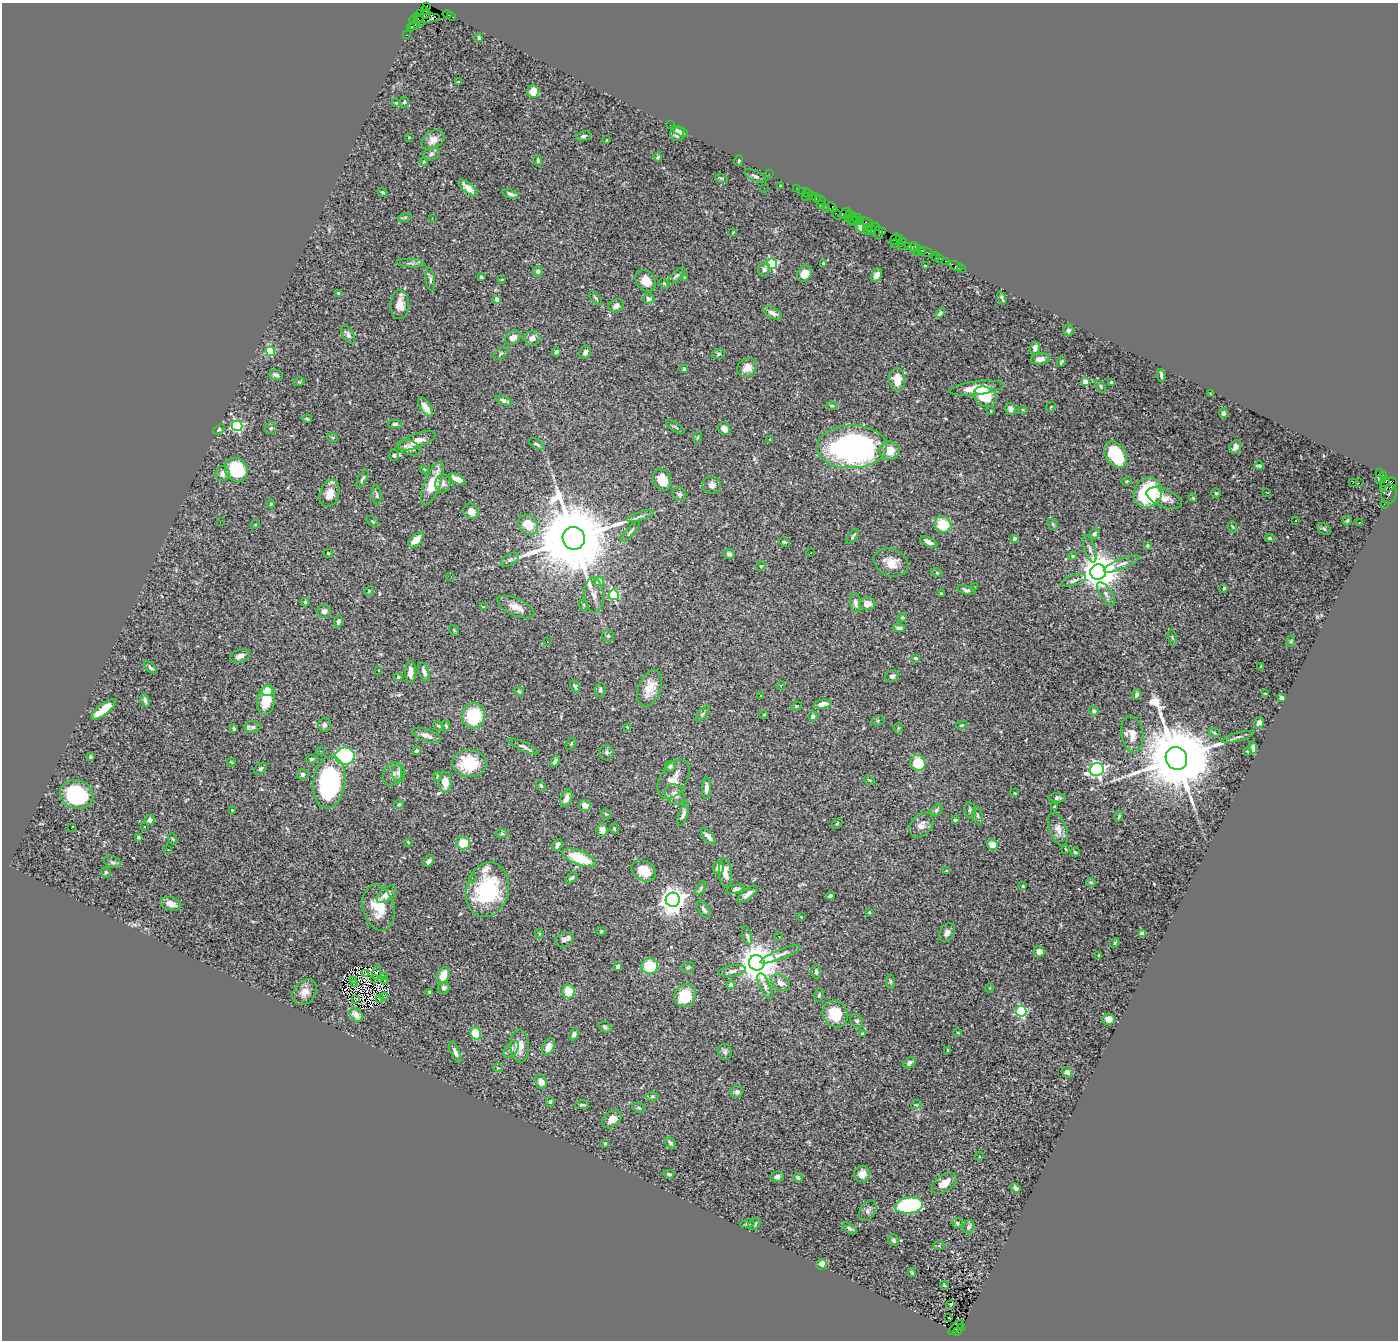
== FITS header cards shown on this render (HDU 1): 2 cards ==
NAXIS1  =                 1396
NAXIS2  =                 1338

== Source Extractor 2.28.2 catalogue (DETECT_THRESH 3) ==
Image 1396 x 1338 px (HDU 1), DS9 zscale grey, 1 PNG px = 1 image px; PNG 1400 x 1342 px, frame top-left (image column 1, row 1338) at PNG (2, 3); each listed source drawn as its Kron ellipse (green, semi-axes under 4 px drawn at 4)
Background 1.38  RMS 0.026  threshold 0.0793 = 3 sigma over >= 5 px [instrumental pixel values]
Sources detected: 470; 3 with non-positive FLUX_AUTO (blend fragments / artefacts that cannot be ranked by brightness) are neither listed nor drawn; the other 467 listed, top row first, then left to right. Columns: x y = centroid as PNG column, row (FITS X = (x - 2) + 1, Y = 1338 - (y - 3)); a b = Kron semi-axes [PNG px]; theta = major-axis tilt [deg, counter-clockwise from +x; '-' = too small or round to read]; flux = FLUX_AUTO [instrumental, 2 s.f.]
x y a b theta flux
426 7 3 3 - 300
424 11 3 2 - 230
420 14 3 2 - 36
426 14 5 3 - 860
447 14 4 3 - 87
452 16 5 3 - 49
427 18 12 4 6 1100
414 20 4 2 - 39
419 20 7 3 -61 140
414 25 5 2 - 95
410 27 3 2 - 17
406 35 2 2 - 13
479 38 4 3 - 3.7
458 82 3 2 - 1.6
533 91 6 5 - 24
404 102 5 4 - 2.4
396 103 4 4 - 2.2
670 125 2 2 - 7.3
680 131 9 3 -27 5.8
677 134 7 7 - 8.9
583 136 8 5 13 3.4
409 137 3 2 - 1.1
433 140 12 8 32 14
607 140 4 2 - 1.1
431 154 8 6 30 5.7
658 157 4 4 - 1.9
538 161 6 4 -77 2.5
739 161 5 3 - 2.3
424 162 4 3 - 1.6
769 174 2 2 - 30
755 176 12 5 -25 5.3
721 178 6 4 -18 2.3
780 186 3 2 - 1.6
468 188 11 5 -39 16
764 188 3 2 - 2.1
796 188 2 2 - 8.5
802 191 2 2 - 29
383 192 5 3 - 3.1
808 193 5 2 - 44
511 194 8 3 -18 4.9
811 195 3 3 - 130
805 196 2 2 - 89
816 198 4 3 - 87
821 200 6 3 -26 130
820 205 3 2 - 44
832 207 6 4 -47 92
827 208 3 2 - 55
845 213 6 3 34 120
837 214 6 2 -56 64
850 214 4 3 - 72
405 217 7 4 19 2.7
432 218 2 2 - 45
848 218 2 2 - 78
857 218 4 3 - 160
852 219 6 3 65 160
860 220 3 2 - 160
854 222 4 3 - 120
866 222 8 2 -22 210
860 227 7 3 -56 110
869 227 3 3 - 160
876 227 4 3 - 150
867 230 5 3 - 200
872 230 4 3 - 93
883 231 3 2 - 92
733 232 3 2 - 1.2
878 232 7 3 89 230
899 238 3 2 - 35
895 239 6 2 59 96
903 242 3 2 - 54
895 244 4 2 - 130
901 246 2 2 - 34
908 246 3 2 - 100
913 247 5 3 - 110
918 248 3 2 - 67
921 251 4 3 - 150
917 252 2 2 - 94
927 252 7 3 -29 86
935 257 4 3 - 130
940 258 3 2 - 47
946 261 3 2 - 63
411 263 14 3 -4 4
823 263 3 2 - 1.7
772 264 5 5 - 170
925 266 3 2 - 1.6
956 266 7 3 -25 51
764 269 7 6 - 6.5
962 269 2 2 - 9
538 271 5 5 - 5.5
804 274 8 7 - 20
876 275 7 5 62 7.7
676 276 11 4 42 3.9
481 277 3 3 - 2.6
685 277 4 3 - 2.2
430 279 11 4 -83 4.9
502 279 4 2 - 1.4
646 281 11 9 -52 18
664 283 6 4 -62 2.5
339 293 4 3 - 3
596 298 8 3 -49 2.3
1002 298 7 2 -66 3.5
497 299 4 4 - 8.6
649 299 6 5 - 6.2
400 305 14 9 87 19
616 306 8 6 31 7.3
773 313 10 5 -27 8.4
940 313 5 3 - 4.3
1068 330 6 5 - 5.4
348 335 10 5 -58 6.2
513 338 8 6 39 12
532 338 8 7 - 10
1035 348 7 4 80 9
270 351 5 4 - 98
556 352 4 4 - 4.1
585 352 7 5 65 5.9
501 353 8 5 35 3.9
718 354 6 5 - 3
1040 359 9 5 9 11
1061 362 5 2 - 2.2
747 367 11 8 33 15
684 369 3 3 - 4.5
276 375 7 4 -18 6.3
1161 375 6 2 -81 3.8
897 379 11 8 -89 30
299 382 6 3 19 2
1085 382 4 4 - 33
1112 382 4 3 - 2.5
1101 386 7 4 -59 2.6
977 388 27 6 7 37
1210 394 3 2 - 1.2
985 397 12 9 -30 53
504 400 9 4 -19 5
832 406 6 4 -17 2.5
425 407 11 5 -57 15
1051 407 5 2 - 1.2
1011 409 6 5 - 7.8
1023 410 4 3 - 1.4
991 411 3 2 - 1
1224 413 5 4 - 3.9
307 419 5 3 - 2.4
395 424 7 4 1 3.8
237 426 5 5 - 250
675 427 10 3 -32 2.4
271 428 6 6 - 2.9
219 429 6 4 36 2.7
724 429 6 5 - 12
332 437 5 3 - 1.9
698 437 5 3 - 1.8
770 439 3 3 - 6.7
417 441 19 7 21 19
537 444 9 4 -31 4.3
852 447 35 21 1 520
1235 447 7 5 64 8.8
409 448 12 7 -20 11
890 451 10 9 - 30
394 455 6 5 - 2.4
1116 455 14 9 -58 110
1259 466 5 3 - 3.5
424 469 4 3 - 1.6
236 470 12 11 - 95
223 473 7 7 - 8.6
1380 473 3 3 - 72
1383 475 2 2 - 22
362 479 10 3 62 3.5
457 479 9 4 -26 17
1380 479 2 2 - 21
662 480 11 8 -64 32
1127 481 5 4 - 2.3
1385 482 5 3 - 840
443 483 9 7 83 8.2
1352 483 3 2 - 14
1359 483 2 2 - 500
432 484 23 8 69 42
712 485 9 8 - 10
1388 485 9 6 33 1500
1148 492 15 13 59 160
330 493 14 9 71 22
1216 493 4 4 - 2.4
1267 493 3 2 - 1.7
679 494 7 6 - 5
1389 494 10 7 71 360
377 495 9 4 -82 3.7
1164 498 18 9 -22 17
1193 498 4 4 - 2.5
271 504 4 4 - 1.7
1384 504 2 2 - 21
471 511 8 7 - 14
640 516 14 4 17 5.8
1296 520 3 2 - 2.1
372 521 7 4 -37 2.8
1347 521 5 3 - 2.1
220 522 2 2 - 3.1
1359 522 3 2 - 2.2
943 524 9 8 - 57
1053 524 6 5 - 2.7
255 525 4 3 - 1.3
528 525 11 8 -47 38
1233 527 6 3 -69 1.8
1324 529 7 5 -31 3
631 531 13 3 49 4
1094 534 6 5 - 3.3
853 537 8 3 57 2.9
574 538 11 11 - 32000
1014 538 4 3 - 3.2
1270 538 5 4 - 3
416 540 9 5 44 15
784 542 6 4 -26 2
929 542 9 4 -27 8.2
1147 546 4 3 - 2
1090 549 14 5 -73 6.8
328 553 4 4 - 1.9
811 553 3 2 - 1.4
729 554 5 5 - 4.6
1073 556 4 3 - 2.3
510 560 9 5 30 4.3
891 562 18 13 -22 27
1121 564 19 5 22 10
761 566 5 4 - 1.9
1098 572 8 7 - 4300
937 573 6 4 -17 2.2
451 576 2 2 - 6.4
1073 580 13 5 20 6.1
599 582 5 4 - 26
975 587 3 2 - 3.3
1224 588 3 3 - 2.2
966 590 9 4 -19 4.6
369 591 5 4 - 1.7
941 594 3 2 - 2.2
1106 594 14 5 -56 7.3
594 595 17 9 -85 13
614 595 5 5 - 150
305 602 4 3 - 2.3
855 603 10 5 -82 6.9
867 604 8 6 1 16
584 605 6 4 -71 1.9
483 607 4 2 - 1.2
516 607 20 8 -24 19
324 611 7 6 - 8.1
902 617 5 4 - 2
338 622 6 4 81 5.5
899 628 6 4 -8 5.8
454 630 6 4 -55 1.7
608 636 6 5 - 3.1
1172 638 8 3 -77 2.3
1291 641 6 3 72 2.1
547 642 3 2 - 4
240 656 10 6 17 8.9
915 658 3 3 - 4.2
1261 666 4 3 - 1.3
151 667 7 4 -44 4.7
378 670 3 2 - 1.3
410 672 11 5 90 12
424 672 10 5 -67 6.6
892 676 7 6 - 6
398 677 4 4 - 4.8
781 685 4 3 - 1.3
575 686 6 3 -65 3.4
650 688 19 11 69 29
600 690 7 5 84 5.2
267 691 6 5 - 43
519 691 5 4 - 2.8
1265 693 3 2 - 1.5
1136 694 5 4 - 3.5
761 696 3 2 - 1.4
1281 697 4 4 - 19
145 700 6 3 -70 4.9
266 701 14 8 81 41
823 704 9 4 8 13
796 706 5 4 - 1.8
104 709 15 5 38 40
1094 711 5 5 - 4.3
703 714 9 3 50 2.7
764 714 3 2 - 1.2
473 716 12 11 - 110
813 716 5 4 - 5.1
878 721 7 5 7 3.1
1259 723 6 4 52 6.2
324 725 7 6 - 5.8
962 725 5 4 - 2.3
439 726 5 3 - 2.6
446 726 5 3 - 2.2
252 727 8 6 5 4.6
627 727 4 3 - 2.1
234 728 4 3 - 3.1
898 728 5 5 - 2.6
1214 732 6 3 -21 2.1
1132 734 18 11 -81 21
426 735 15 6 -19 12
1238 737 17 3 15 5.5
571 744 6 3 55 2
523 746 16 4 -24 6.1
1253 748 6 4 -82 6.1
321 751 4 3 - 2.4
416 751 4 4 - 3.7
1247 751 3 2 - 1.5
606 752 7 7 - 4
345 756 10 8 7 190
90 757 3 3 - 3.1
1176 758 12 10 -62 28000
311 759 5 4 - 2.6
555 761 5 3 - 5.2
231 762 5 2 - 1.7
469 763 17 14 -4 68
918 763 8 7 - 43
670 766 6 5 - 3.8
261 769 7 5 38 3.6
1097 770 7 6 - 500
399 773 9 6 -83 8
303 774 6 5 - 4.7
393 774 12 9 63 11
437 776 5 4 - 2.5
673 779 21 13 59 26
869 780 5 3 - 1.8
329 782 26 16 82 270
445 782 10 6 -88 21
541 786 6 4 -63 1.8
706 788 11 4 87 8.9
1015 793 3 2 - 1.3
77 794 17 14 -20 170
675 794 11 9 -50 12
566 798 9 5 68 13
1057 798 9 4 -4 5
399 804 4 4 - 2.1
585 806 6 5 - 15
1055 806 3 2 - 1.5
232 810 4 4 - 1.9
936 810 7 5 42 3.4
970 810 8 5 -79 4.3
606 814 5 3 - 2
683 814 12 4 71 5.4
978 816 9 5 -77 4.5
1119 817 5 3 - 2.5
150 820 5 5 - 5.9
955 820 4 3 - 2.4
837 824 6 4 44 1.9
921 825 14 10 49 12
144 827 3 2 - 2.2
72 828 4 3 - 18
614 829 5 4 - 2
1058 829 17 8 -69 14
602 830 6 5 - 7.7
502 834 6 4 -3 2.4
708 836 9 5 -50 9.4
138 837 3 3 - 3
173 839 6 3 -70 1.8
408 842 3 3 - 1.3
463 843 7 6 - 42
557 845 6 4 60 7.7
993 845 5 5 - 22
1066 849 4 2 - 1.4
168 850 3 2 - 4.4
1075 852 5 3 - 3.3
579 858 18 7 -22 65
429 861 6 4 54 6.2
112 862 9 5 -18 4.3
718 868 6 5 - 10
644 871 13 9 -31 32
946 871 3 3 - 1.8
106 872 5 5 - 2.5
725 873 15 6 -85 14
472 878 2 2 - 5.7
571 878 7 4 38 4.5
1091 882 5 3 - 2.6
1023 886 4 3 - 1.7
701 888 8 4 57 4.1
736 889 9 4 12 4.4
487 890 28 21 75 180
387 894 11 6 38 14
747 894 12 5 38 8.6
830 896 4 3 - 3.5
673 900 7 7 - 1800
171 904 10 6 -14 11
379 908 23 15 -76 46
704 909 9 5 -56 6.4
869 912 4 3 - 1.8
801 917 3 2 - 1
601 931 5 4 - 2.6
947 933 10 7 61 8.3
539 934 5 3 - 1.7
1142 934 4 4 - 23
747 935 9 4 -74 4.4
779 936 3 2 - 3.3
564 940 9 7 26 5.9
1115 943 5 4 - 2.4
1039 952 6 5 - 12
781 954 21 4 22 10
1099 956 4 3 - 2.5
757 963 8 7 - 4900
618 966 4 3 - 6.3
650 966 8 8 - 80
688 967 6 5 - 2.8
732 971 14 5 10 6.6
377 972 7 4 78 2.7
816 972 7 4 -83 3.6
366 973 3 2 - 1.6
384 976 3 2 - 2.1
443 976 9 6 70 29
375 978 3 2 - 0.02
353 980 2 2 - 1.9
384 980 3 2 - 3.3
890 982 7 4 86 2.7
354 983 3 3 - 1.7
781 983 10 7 -33 12
731 985 4 4 - 9.5
765 986 13 5 -67 7.8
444 988 6 5 - 5.9
989 988 4 3 - 1.2
305 992 14 10 50 16
430 992 3 3 - 2.8
568 992 7 6 - 35
819 995 7 4 79 3.2
685 996 11 10 - 65
384 997 4 2 - 1.9
380 998 3 2 - 1.6
355 999 3 2 - 1.3
1021 1011 5 5 - 190
835 1014 14 12 -61 55
356 1015 8 5 -47 16
1109 1019 6 6 - 13
857 1021 7 5 -59 4.5
605 1027 7 5 -30 3.6
476 1033 6 5 - 43
863 1033 4 3 - 1.5
958 1033 3 2 - 1.5
574 1034 6 4 64 5.9
520 1046 16 9 -86 21
548 1047 9 5 65 14
511 1049 10 6 47 6.9
948 1050 4 3 - 2.7
455 1052 11 4 -66 8.1
725 1052 8 7 - 5.5
910 1063 7 4 36 6.3
498 1068 5 3 - 1.3
1067 1072 6 5 - 5.9
541 1082 7 6 - 12
737 1092 7 6 - 4.6
652 1096 6 4 1 2.6
550 1102 5 3 - 2.3
582 1105 7 3 1 2.8
916 1105 5 3 - 1.6
639 1108 7 4 -20 3
612 1119 10 7 41 13
605 1143 3 2 - 1.6
670 1143 6 4 -52 4.5
979 1156 4 3 - 1.6
669 1174 5 3 - 3.7
862 1174 8 8 - 15
777 1177 7 5 7 7
798 1178 4 4 - 2.7
944 1183 14 8 35 23
1016 1188 5 4 - 6.6
909 1205 14 8 6 200
868 1211 11 7 57 6.9
957 1223 5 5 - 4.2
747 1224 7 4 13 2.5
755 1224 7 5 33 3.3
969 1227 7 5 69 4.6
850 1228 8 4 -34 3.4
893 1240 6 5 - 3.4
939 1246 6 4 -2 2.4
821 1264 5 5 - 14
912 1273 4 3 - 2.3
944 1285 5 3 - 1.8
950 1305 2 2 - 1.9
949 1318 3 2 - 3.9
961 1327 4 3 - 120
956 1328 9 3 42 140
957 1331 4 3 - 640
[3 non-positive-flux detections neither listed nor drawn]